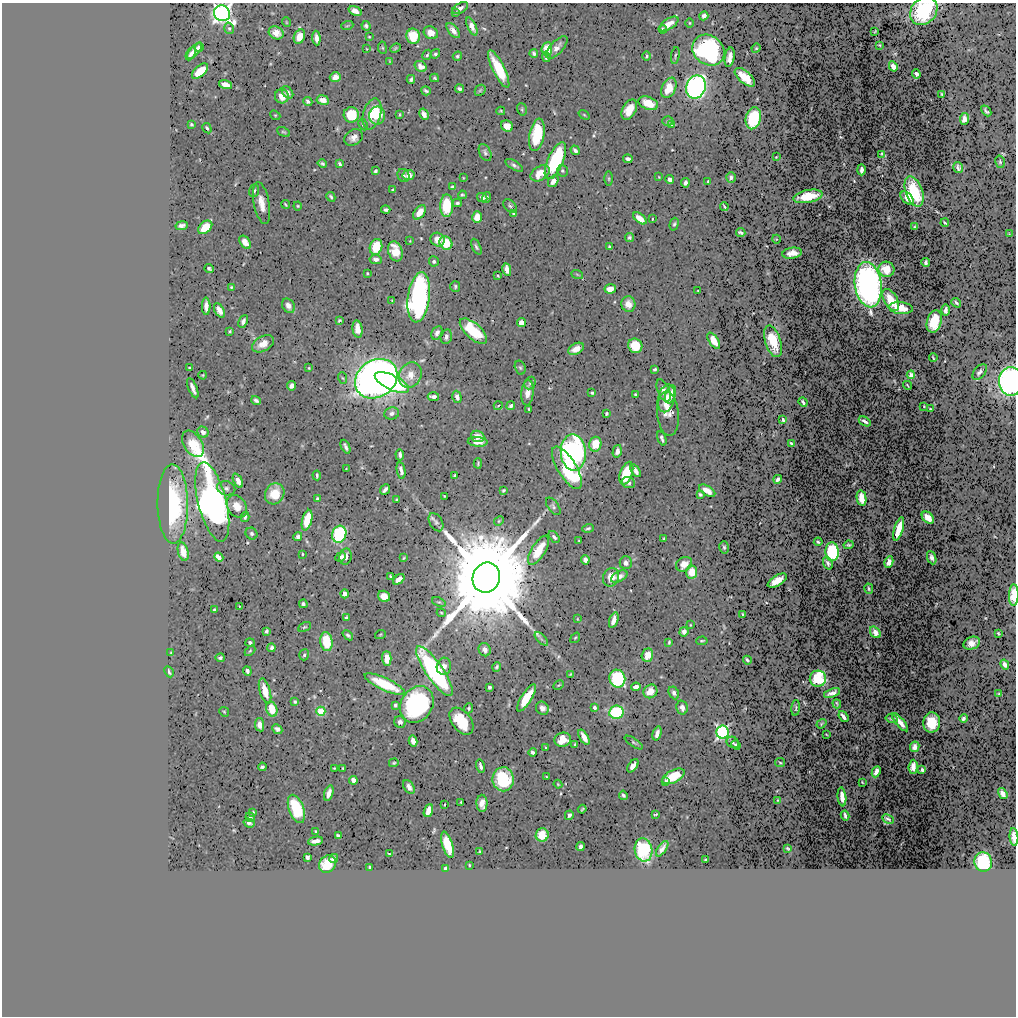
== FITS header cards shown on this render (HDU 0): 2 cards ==
NAXIS1  =                 1014
NAXIS2  =                 1014

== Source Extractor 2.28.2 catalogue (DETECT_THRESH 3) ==
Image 1014 x 1014 px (HDU 0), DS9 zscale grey, 1 PNG px = 1 image px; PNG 1018 x 1018 px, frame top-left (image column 1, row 1014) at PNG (2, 3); each listed source drawn as its Kron ellipse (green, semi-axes under 4 px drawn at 4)
Background 0.496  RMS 0.011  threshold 0.0343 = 3 sigma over >= 5 px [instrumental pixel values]
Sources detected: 447; all 447 listed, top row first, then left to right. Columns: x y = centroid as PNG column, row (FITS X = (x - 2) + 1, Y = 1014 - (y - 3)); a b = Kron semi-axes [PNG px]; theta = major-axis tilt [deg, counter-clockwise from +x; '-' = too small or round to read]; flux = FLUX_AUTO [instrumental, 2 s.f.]
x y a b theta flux
460 8 8 5 29 2.8
355 11 7 4 -20 4.2
924 11 15 12 48 59
456 12 4 2 - 0.71
222 13 8 7 - 350
704 16 5 4 - 2.8
286 22 5 3 - 0.57
690 23 4 3 - 0.65
669 24 11 5 32 7.8
347 26 6 3 19 0.88
366 26 5 4 - 2
472 27 9 4 -65 4.5
229 28 6 4 -74 1.3
663 29 4 3 - 1.2
453 30 9 4 -52 4.4
875 31 3 2 - 0.54
276 33 8 6 -27 7.3
431 33 7 6 - 6.3
413 36 7 6 - 21
299 37 7 5 66 11
369 37 3 3 - 0.7
316 38 7 4 -86 3.5
879 45 2 2 - 0.64
199 47 4 4 - 1.6
382 48 6 4 -82 0.92
395 48 5 4 - 1.1
557 48 14 6 48 5.5
756 48 5 4 - 0.91
367 49 4 2 - 0.49
547 49 7 5 82 16
708 50 17 14 -39 130
194 51 10 4 47 4.1
534 53 4 3 - 1.5
191 54 7 4 63 2.2
435 54 5 4 - 1.4
427 55 5 4 - 1.3
675 55 8 2 80 1.1
457 56 5 4 - 1.3
646 56 4 3 - 1.2
546 57 5 3 - 2.5
730 57 10 5 80 4.8
389 61 3 2 - 0.48
421 66 6 5 - 4.2
893 66 5 4 - 5.7
499 69 20 6 -64 30
200 71 10 5 41 13
916 74 5 4 - 1.6
335 77 6 5 - 5.5
745 77 12 6 -41 16
434 78 4 4 - 1.1
411 79 4 3 - 1.6
226 85 7 4 -15 8.3
696 87 12 9 70 240
669 88 11 7 66 17
460 89 4 3 - 1.8
480 90 6 5 - 1.1
426 91 5 3 - 1.4
287 92 7 4 -50 2.3
942 94 4 2 - 0.92
282 96 7 7 - 7
323 100 6 5 - 6.1
308 101 4 4 - 1.9
648 103 10 6 -23 13
522 109 6 4 -72 1.2
629 110 11 6 62 11
501 111 4 3 - 0.9
986 111 6 3 -47 1.6
372 114 16 8 74 24
399 114 4 2 - 0.72
424 114 6 4 -60 3.5
275 115 6 4 -41 0.86
351 115 8 7 - 25
377 115 9 8 - 18
584 115 6 3 -37 0.77
753 118 11 7 76 42
964 119 6 4 83 4.4
668 121 5 4 - 1
191 124 3 3 - 1
672 124 4 4 - 1.8
363 125 6 4 -63 1.1
507 126 6 5 - 8.1
207 128 5 3 - 1.2
284 132 7 3 -25 0.98
537 135 16 7 79 35
354 137 10 7 30 5
575 150 5 3 - 2.2
485 153 9 5 -64 2
882 154 4 2 - 0.85
776 157 3 2 - 0.56
628 159 5 3 - 2.4
555 161 20 7 66 58
1000 162 6 4 -77 1.3
322 163 5 3 - 1.3
340 164 4 3 - 1.8
514 165 10 4 -31 2.2
958 167 5 5 - 2.3
861 170 5 3 - 3.1
375 171 4 3 - 1.3
562 171 6 5 - 1.5
540 173 10 7 34 13
409 175 6 5 - 6.7
403 176 7 5 -58 1.9
659 177 4 2 - 0.49
731 177 5 4 - 1.9
463 178 4 2 - 0.51
609 179 7 3 -90 0.97
670 179 4 4 - 3.2
553 181 6 4 58 3.9
708 182 3 2 - 0.87
685 183 4 3 - 2.4
452 186 4 3 - 1
393 190 3 3 - 1.4
254 191 6 5 - 1.6
914 192 16 8 -70 36
462 195 4 4 - 1.2
808 196 15 6 11 17
331 197 5 3 - 1.4
482 197 5 4 - 3
486 197 6 4 74 1.4
907 198 8 5 -45 6.4
262 203 21 7 -79 9.6
457 203 4 3 - 1.4
285 204 4 2 - 0.81
298 206 4 4 - 0.81
447 206 11 6 90 31
510 206 8 5 -43 1.7
724 206 4 2 - 0.98
386 210 5 3 - 1.5
420 212 8 5 54 10
514 214 4 3 - 1.9
477 217 6 5 - 8.6
640 218 8 4 -38 9.1
652 219 3 2 - 0.5
945 223 4 2 - 0.92
674 224 6 4 74 1.3
182 226 6 4 10 2.5
205 227 8 5 42 19
915 227 3 3 - 0.97
741 232 5 3 - 1.4
1009 234 4 2 - 0.69
629 237 4 4 - 1.4
776 239 4 3 - 0.52
437 240 7 6 - 7.3
410 241 3 3 - 0.62
245 242 7 5 -55 6.2
446 243 7 6 - 19
376 247 8 6 74 20
476 247 8 4 -65 1.7
609 247 3 3 - 1.7
395 251 10 7 -73 16
792 253 10 5 9 5.4
376 259 6 4 -7 2.9
434 261 5 5 - 1.6
926 262 4 3 - 2.2
209 269 5 3 - 1.4
886 269 8 7 - 10
507 270 6 4 -79 6.5
367 273 3 2 - 0.71
577 274 6 3 -20 0.78
498 276 3 2 - 0.78
868 285 23 13 -82 290
455 286 5 5 - 1.3
231 287 3 3 - 0.82
610 289 5 5 - 8.9
698 291 2 2 - 0.52
419 297 25 11 82 230
891 300 12 6 -60 15
392 301 4 3 - 0.76
956 303 5 3 - 2
628 304 8 7 - 6.4
206 306 8 4 -90 5.2
288 306 8 6 -58 4.2
901 308 12 6 -6 11
219 310 8 4 -63 5.9
946 310 6 3 90 2.3
339 320 4 3 - 0.84
243 321 6 4 64 2.7
934 322 11 7 74 23
521 323 4 4 - 7.2
358 329 9 5 -82 6.3
230 331 3 3 - 1
473 331 17 7 -42 32
437 333 7 5 64 3.1
446 337 7 5 76 2.8
714 341 9 4 -57 13
773 341 16 7 -73 16
263 344 12 7 29 8
635 346 7 7 - 20
576 349 8 5 28 6.9
933 358 4 2 - 0.72
520 367 7 5 -73 1.5
189 368 3 2 - 0.77
309 368 3 2 - 0.66
655 369 4 3 - 1.3
980 372 9 5 48 2.8
203 375 4 2 - 0.56
410 375 13 11 63 11
911 375 4 4 - 7.5
343 378 6 3 -69 0.81
376 379 22 18 35 590
1011 381 14 12 88 190
392 382 18 7 -26 69
530 383 6 5 - 1.6
907 385 4 2 - 0.68
292 386 5 4 - 3.2
193 388 11 3 -67 3.5
663 391 12 6 -68 5.9
527 393 13 6 85 6.2
592 393 4 3 - 1.1
635 394 3 2 - 0.82
670 394 9 5 75 7.6
433 397 6 3 -5 2.8
457 397 6 4 -74 3.7
666 398 14 8 77 13
256 400 5 3 - 1.8
803 402 5 3 - 1.9
498 406 4 3 - 0.59
511 406 5 3 - 1.9
924 406 2 2 - 0.57
529 409 4 3 - 0.83
930 409 3 2 - 0.74
392 413 7 6 - 2.9
606 414 3 3 - 1.2
668 414 22 10 -84 8.4
783 420 3 3 - 1.5
865 421 6 3 -32 2.3
203 432 6 5 - 3.4
478 436 7 5 -22 6.2
662 438 7 3 -71 1.9
478 442 10 4 -4 5.6
791 443 3 3 - 0.98
193 444 14 9 -57 18
595 444 7 6 - 17
346 447 7 3 -65 2.3
617 451 6 4 75 3.9
573 453 18 12 -87 220
400 455 5 3 - 2.2
478 463 5 3 - 1
567 468 24 9 -58 46
346 469 4 2 - 0.41
401 470 8 3 -79 2.7
635 471 7 4 -58 3.4
626 473 12 6 70 29
317 475 5 3 - 1.2
455 475 3 3 - 1.5
778 479 4 3 - 1.9
238 481 7 4 -63 5.2
629 483 7 5 -20 2
226 488 9 7 -16 2.7
385 489 6 3 51 2.6
503 491 4 3 - 1.1
707 491 9 4 -31 5.9
275 494 11 9 64 12
700 494 3 3 - 1.3
444 496 3 2 - 0.56
861 498 8 5 -79 11
317 499 4 4 - 1.4
396 499 3 2 - 0.68
212 502 41 14 -76 380
173 504 40 15 -89 66
237 506 12 9 -56 7.5
553 506 10 5 -55 2
245 517 5 3 - 1.2
928 518 7 5 -43 11
307 520 10 5 76 22
499 521 5 4 - 0.91
436 522 10 6 -59 2.7
588 528 6 3 17 1.3
899 529 12 4 73 15
251 534 6 5 - 1.8
339 534 8 7 - 69
298 537 4 4 - 2.9
554 537 7 4 -50 2.3
664 539 3 2 - 0.8
579 541 4 3 - 0.53
818 542 4 3 - 1.1
849 545 5 2 - 1.1
724 547 6 5 - 1.3
539 550 16 7 58 19
183 552 9 5 -76 7.1
832 552 9 6 -86 60
302 554 3 2 - 0.64
346 556 8 6 81 4.4
219 557 5 4 - 8.5
341 557 5 4 - 2.8
404 558 4 3 - 0.8
932 558 7 4 -68 2.4
585 560 4 4 - 3.5
889 562 6 4 80 5.3
626 563 6 6 - 3.5
828 563 6 3 -71 1.8
684 564 8 6 34 6.7
692 572 7 5 -85 12
391 577 4 3 - 1.5
611 577 9 8 - 11
619 577 9 5 29 4.1
486 578 15 13 70 22000
399 579 6 4 40 5.2
777 581 10 5 31 11
869 589 5 4 - 1.3
345 594 4 4 - 4
1014 595 11 5 89 16
384 596 6 5 - 9.3
439 602 7 4 -22 1.2
303 604 4 4 - 1.8
240 606 4 2 - 0.57
214 610 3 3 - 1.2
441 613 4 3 - 0.82
743 614 3 2 - 0.72
346 618 4 3 - 1.5
577 619 4 2 - 0.51
614 620 8 4 71 5
690 625 4 2 - 0.59
304 627 7 4 26 1
266 631 4 3 - 1.7
684 632 5 4 - 4.3
875 632 6 4 -52 4
998 633 3 3 - 0.84
348 635 6 3 -42 1.4
380 635 5 3 - 0.7
575 638 6 3 54 0.8
541 639 8 3 -45 1.4
326 641 10 6 -83 26
702 641 5 3 - 1
250 642 4 4 - 1.6
669 642 4 2 - 1.1
972 643 8 6 21 5.3
272 648 4 3 - 1.9
485 650 7 6 - 3.8
250 651 6 3 45 0.98
171 653 3 2 - 0.63
304 655 5 5 - 1.4
647 655 7 5 70 9.8
220 658 4 4 - 1.6
387 659 7 4 -89 8.3
747 660 4 3 - 1.8
1005 664 5 3 - 5.1
444 666 8 7 - 4.5
497 667 5 3 - 1.3
247 671 5 3 - 2.2
434 671 30 8 -55 140
169 672 6 3 -63 1.4
570 674 4 2 - 0.81
617 679 9 8 - 71
818 679 8 8 - 40
385 684 22 6 -25 31
558 685 6 2 27 0.83
489 687 3 3 - 1.6
636 687 4 4 - 3.8
265 691 13 5 -74 12
650 691 7 6 - 8.1
674 693 6 5 - 2.6
832 693 8 4 19 3.4
999 694 3 3 - 0.93
526 698 16 5 57 20
295 702 4 4 - 1.2
417 704 19 15 58 120
837 704 4 2 - 0.91
395 705 4 3 - 1.5
469 708 5 4 - 1.3
542 708 7 6 - 4.3
594 708 4 3 - 2.1
682 708 7 5 -75 3.8
796 708 8 3 86 1.3
272 709 8 5 -70 17
321 711 5 4 - 23
224 712 5 4 - 0.9
616 712 7 6 - 53
843 716 6 3 -53 3.7
963 718 4 3 - 1.7
892 719 6 3 -14 1.3
461 721 15 9 -53 30
400 722 6 5 - 3.5
900 722 11 4 -49 7.3
932 722 10 8 88 24
821 724 5 3 - 0.88
260 725 7 4 -80 4.9
277 729 5 4 - 2.4
722 732 6 6 - 130
657 733 7 4 74 3.9
826 734 3 2 - 0.51
584 737 8 4 -60 6.9
563 740 8 7 - 11
413 741 5 4 - 4.8
634 742 10 4 -33 1.2
733 742 6 5 - 2.2
575 745 3 3 - 0.9
736 745 5 4 - 2
915 747 5 4 - 3.7
546 748 3 3 - 1.2
533 752 4 3 - 2.1
394 763 5 4 - 0.91
780 763 5 4 - 0.96
480 766 7 3 -76 2.4
633 766 7 4 54 4.8
262 767 4 3 - 1.5
913 767 7 4 85 6
334 768 2 2 - 0.5
343 768 3 3 - 0.8
922 770 3 3 - 1.6
876 772 6 4 65 3.9
673 776 12 6 27 22
546 777 3 2 - 0.65
503 779 12 10 -88 49
353 780 4 4 - 7.9
666 781 4 3 - 1.6
862 782 3 2 - 0.49
558 784 4 3 - 0.76
409 787 8 5 -58 4.3
329 793 8 4 71 3.9
1003 793 6 4 -57 5
623 795 5 3 - 1.6
842 797 9 4 -83 5.4
777 800 3 2 - 0.42
461 802 3 2 - 0.87
482 803 8 5 -88 5.6
444 805 3 2 - 0.61
296 809 15 7 -70 41
582 809 4 2 - 0.79
428 810 7 4 70 7.2
253 812 3 3 - 0.8
656 814 4 2 - 0.81
569 815 5 3 - 2
845 816 5 2 - 1.6
250 817 4 4 - 1.1
888 819 6 3 -27 1.2
249 823 5 3 - 2
316 831 3 3 - 1
542 835 7 6 - 14
338 836 4 3 - 2.1
1014 837 9 3 -84 6.2
316 841 7 4 9 4
447 845 13 5 -72 25
580 847 4 3 - 2.6
662 849 9 4 56 3.3
788 849 4 2 - 0.88
643 850 12 8 -80 52
480 852 3 3 - 0.84
389 854 3 3 - 0.81
307 857 4 3 - 3.6
333 858 5 4 - 1.8
705 860 3 2 - 0.76
983 862 10 8 -77 52
327 864 9 8 - 20
469 865 3 2 - 0.74
370 867 3 3 - 1.4
445 868 3 3 - 1.3
At the frame edge (FLAGS 8, measured only in part): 5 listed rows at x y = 924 11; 222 13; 1011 381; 1014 595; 1014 837